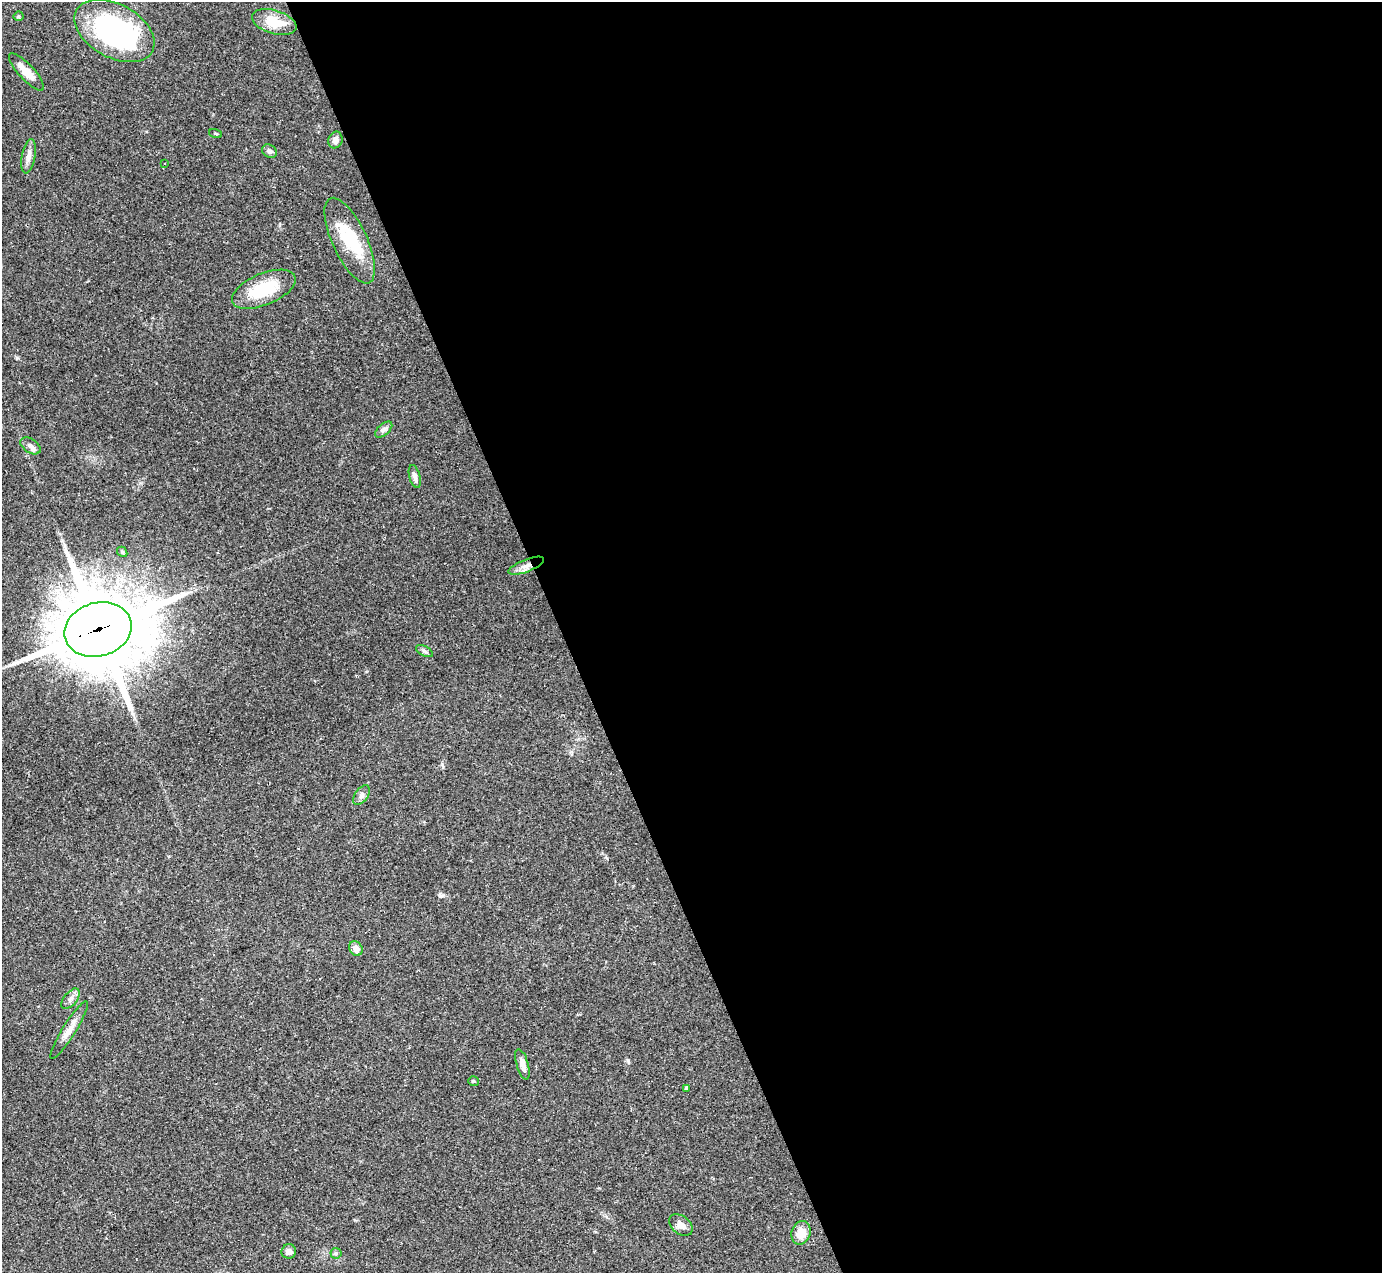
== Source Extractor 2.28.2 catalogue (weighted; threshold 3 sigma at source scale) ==
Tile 8 of 4 x 4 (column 4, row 2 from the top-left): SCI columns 4142-5521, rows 2819-4089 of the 5521 x 5508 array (HDU 1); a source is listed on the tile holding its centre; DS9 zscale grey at full resolution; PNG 1384 x 1275 px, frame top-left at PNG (2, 2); each listed source drawn as its Kron ellipse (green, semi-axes under 4 px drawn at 4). Shown black and unused: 59% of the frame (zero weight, under 2 of 3 exposures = <1% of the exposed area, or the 3 px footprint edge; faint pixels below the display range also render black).
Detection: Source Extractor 2.28.2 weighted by HDU 2 'WHT'; one run over the whole footprint, this tile lists its part. Background 0.0849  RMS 0.0059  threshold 0.0267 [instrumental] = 3 sigma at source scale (4.5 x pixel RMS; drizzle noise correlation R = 1.50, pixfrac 1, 0.05/0.05 arcsec/px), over >= 5 px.
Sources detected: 32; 1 inside a brighter object's white glare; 1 cosmic-ray / hot-pixel residue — neither listed nor drawn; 1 inside a brighter listed object's ellipse — not listed separately; the other 29 listed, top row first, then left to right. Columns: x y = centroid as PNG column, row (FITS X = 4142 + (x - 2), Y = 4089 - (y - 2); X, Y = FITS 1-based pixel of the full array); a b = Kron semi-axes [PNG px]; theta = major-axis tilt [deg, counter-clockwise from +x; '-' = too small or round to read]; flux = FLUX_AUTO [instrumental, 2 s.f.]
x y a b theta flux
19 16 5 5 - 0.99
274 22 23 11 -16 16
114 31 43 26 -29 110
26 72 24 7 -47 7.9
215 133 7 3 -19 0.6
335 140 8 7 - 2.7
269 151 8 6 -32 1.6
29 156 17 6 80 3.5
164 164 2 2 - 0.51
350 241 46 17 -65 29
264 289 34 15 23 26
384 430 10 5 41 1.8
31 446 11 7 -34 2.6
415 476 12 5 -75 2.5
122 552 5 4 - 0.88
526 566 19 6 21 4.2
98 630 34 27 16 6600
424 651 9 5 -27 1.5
361 795 11 6 53 2.1
356 949 8 6 -57 4.3
71 999 12 6 50 2.6
69 1030 33 6 58 6.2
522 1064 16 6 -73 3.8
473 1081 5 5 - 1
686 1088 3 3 - 1.2
681 1225 13 9 -38 4.4
801 1233 12 9 70 7.9
289 1251 7 7 - 2.7
336 1253 5 5 - 0.96
Overlapping masked pixels (flux is a lower limit): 2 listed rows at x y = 526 566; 98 630
Unlisted compact peaks at least as high as the median listed source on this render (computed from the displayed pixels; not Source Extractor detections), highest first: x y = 17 358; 628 1060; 441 896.